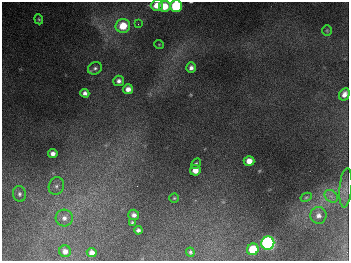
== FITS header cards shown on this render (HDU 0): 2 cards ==
NAXIS1  =                  347
NAXIS2  =                  259

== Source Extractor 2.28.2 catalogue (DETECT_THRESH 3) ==
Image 347 x 259 px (HDU 0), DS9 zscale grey, 1 PNG px = 1 image px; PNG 351 x 263 px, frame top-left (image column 1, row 259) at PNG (2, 2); each listed source drawn as its Kron ellipse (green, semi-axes under 4 px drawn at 4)
Background 675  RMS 50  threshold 151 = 3 sigma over >= 5 px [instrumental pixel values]
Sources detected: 34; all 34 listed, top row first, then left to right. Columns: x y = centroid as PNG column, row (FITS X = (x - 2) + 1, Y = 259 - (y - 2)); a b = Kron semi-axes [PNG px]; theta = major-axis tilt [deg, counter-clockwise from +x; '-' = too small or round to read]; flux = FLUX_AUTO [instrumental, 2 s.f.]
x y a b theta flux
157 5 6 5 - 4.1e+04
165 6 6 5 - 6.3e+04
176 6 6 6 - 2.6e+05
39 19 5 4 - 4.2e+03
138 24 4 4 - 4.2e+03
123 26 7 7 - 8.1e+04
327 30 5 4 - 4.1e+03
159 44 5 3 - 2.7e+03
95 68 7 6 - 9.2e+03
191 68 5 4 - 1.3e+04
119 81 5 5 - 1.2e+04
128 89 5 5 - 2.1e+04
85 93 4 4 - 1.3e+04
344 94 6 5 - 2.0e+04
53 153 5 4 - 1.6e+04
249 161 5 5 - 3.4e+04
196 164 6 4 62 4.9e+03
195 170 5 5 - 3.8e+04
56 186 9 7 69 1.4e+04
346 188 20 6 85 2.2e+04
19 194 8 6 -78 1.1e+04
331 196 7 5 -41 1.3e+04
306 197 6 4 27 4.6e+03
174 198 5 4 - 4.3e+03
134 215 5 5 - 1.3e+04
318 215 8 8 - 1.8e+04
64 218 8 8 - 2.0e+04
132 222 4 4 - 4.6e+03
138 230 4 4 - 8.7e+03
268 243 7 6 - 1.1e+06
253 249 6 5 - 1.2e+05
65 251 6 5 - 1.9e+04
190 252 5 4 - 5.5e+03
92 253 5 4 - 2.0e+04
At the frame edge (FLAGS 8, measured only in part): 1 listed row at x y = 176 6